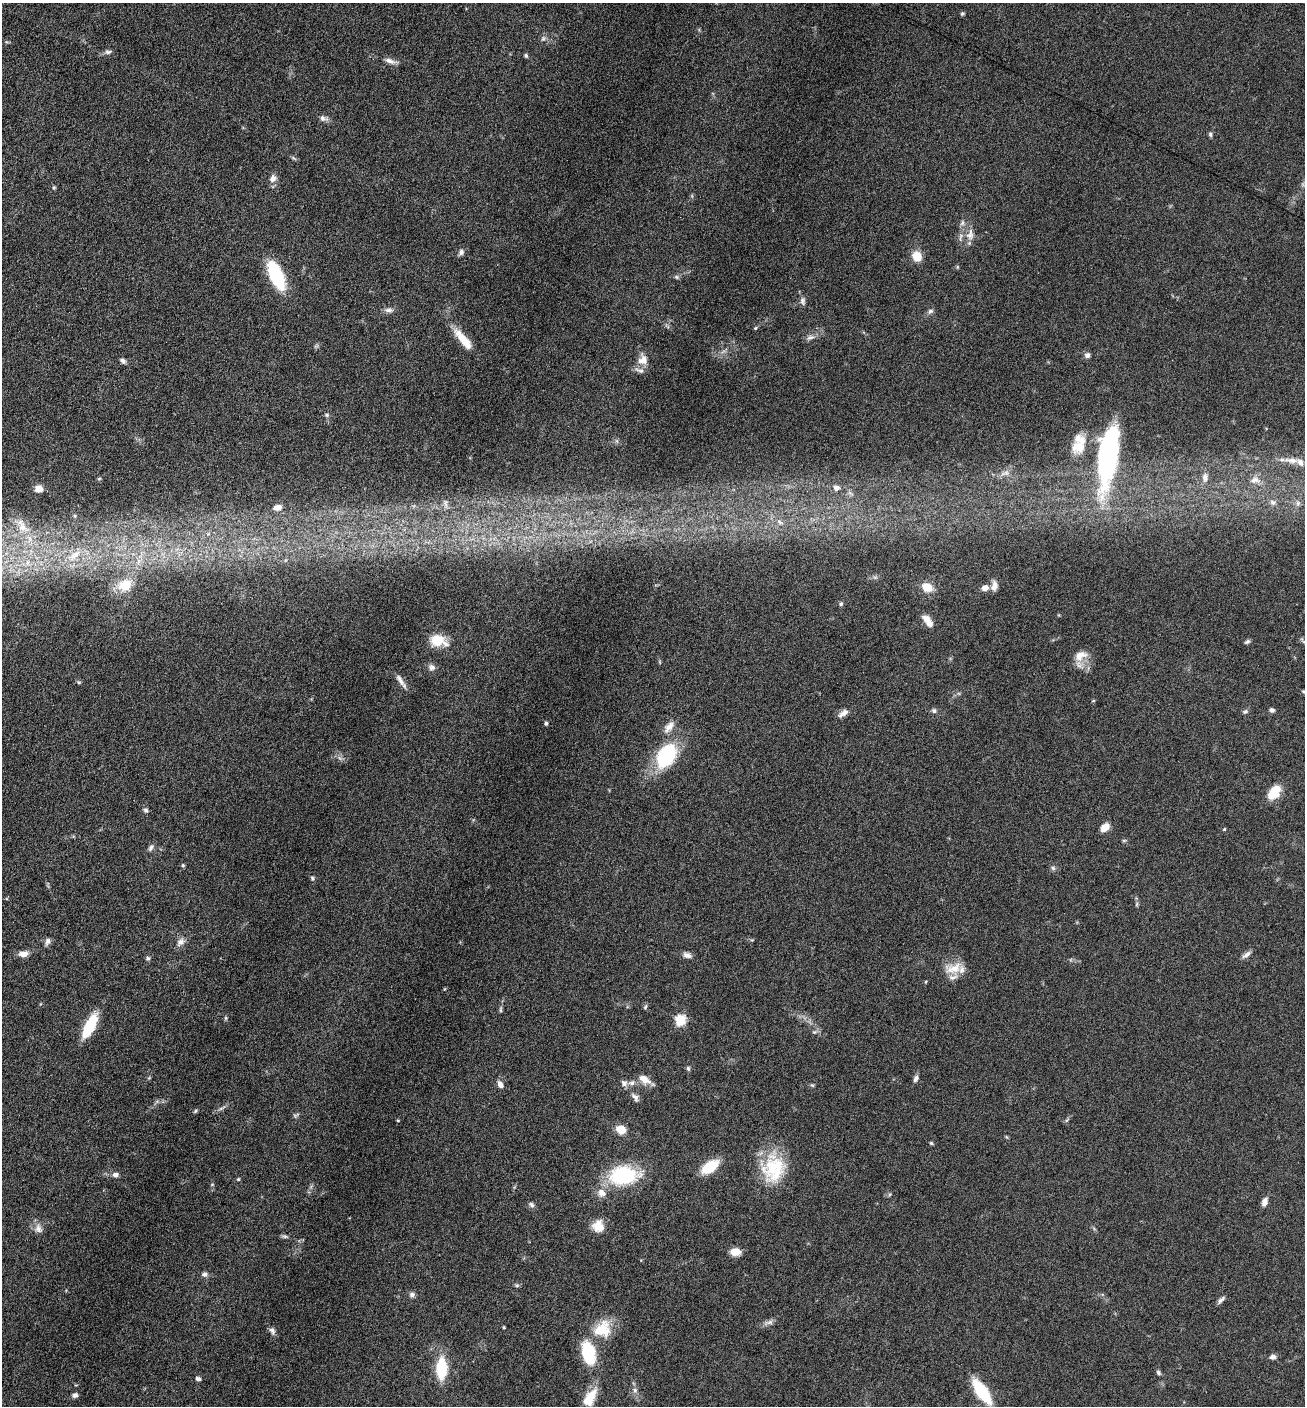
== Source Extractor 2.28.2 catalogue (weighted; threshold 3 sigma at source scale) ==
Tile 11 of 4 x 4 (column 3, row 3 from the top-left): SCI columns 2892-4194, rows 1410-2813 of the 5649 x 5632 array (HDU 1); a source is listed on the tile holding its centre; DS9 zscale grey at full resolution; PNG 1307 x 1408 px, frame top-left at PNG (2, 3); no overlay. Nothing masked; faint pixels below the display range render black.
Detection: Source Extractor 2.28.2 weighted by HDU 2 'WHT'; one run over the whole footprint, this tile lists its part. Background 0.088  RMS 0.0039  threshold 0.0158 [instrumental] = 3 sigma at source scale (4.09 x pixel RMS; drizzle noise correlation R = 1.36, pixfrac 0.8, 0.05/0.05 arcsec/px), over >= 5 px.
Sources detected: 146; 4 inside a brighter object's white glare — not listed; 6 inside a brighter listed object's ellipse — not listed separately; the other 136 listed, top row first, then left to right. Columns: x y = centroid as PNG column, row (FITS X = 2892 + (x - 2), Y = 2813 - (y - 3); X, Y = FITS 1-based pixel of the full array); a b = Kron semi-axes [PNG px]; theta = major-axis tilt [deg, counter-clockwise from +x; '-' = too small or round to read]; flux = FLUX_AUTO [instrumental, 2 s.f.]
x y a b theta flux
962 14 6 5 - 0.54
543 39 8 5 63 0.92
108 52 9 5 1 1
526 56 6 4 -73 0.61
390 61 15 6 -20 1.9
323 118 11 7 -15 1.5
1210 134 7 5 -76 0.67
294 158 8 3 -45 0.52
273 178 10 8 62 2.1
54 188 5 4 - 0.48
962 223 9 5 71 1
970 235 17 10 82 3.6
461 252 8 6 74 1.1
917 256 8 7 - 7.8
957 267 6 4 72 0.39
276 275 32 13 -65 21
676 277 6 5 - 0.64
802 301 10 6 -75 1.2
389 310 12 6 0 1.4
930 311 8 6 33 0.98
755 328 4 4 - 0.39
810 337 12 7 16 1.5
463 339 30 9 -51 7.6
1087 355 7 6 - 1.2
123 360 8 5 -42 1
643 360 14 13 - 3.7
327 415 6 5 - 0.66
1079 446 22 16 50 7.2
1110 452 78 18 83 56
1291 460 24 8 -5 4.1
1005 473 16 5 13 1.6
1205 478 11 8 86 2.1
99 479 6 3 20 0.39
1255 480 14 9 6 2.7
836 488 8 7 - 1.4
38 489 9 9 - 2.6
1273 502 8 6 -50 1.2
445 503 10 6 -80 1.5
1298 503 6 6 - 0.96
278 507 12 8 13 2.5
75 516 5 5 - 0.54
780 522 8 5 -37 0.94
22 526 29 13 -52 8.7
208 534 7 7 - 1.2
74 555 27 11 41 8.7
286 560 6 4 70 0.55
139 561 12 6 52 2.5
27 563 10 6 84 2.1
125 585 13 10 30 10
994 586 12 8 83 2.1
927 587 10 7 -26 6.7
985 588 7 6 - 2.3
841 604 5 5 - 0.68
928 621 17 8 -53 3.2
437 640 15 11 7 8.2
1247 642 8 4 31 0.73
1080 656 19 12 26 4.7
431 667 10 8 -34 1.5
400 680 21 6 -59 2.1
79 682 6 4 -20 0.52
1304 692 9 3 -15 0.63
1093 701 5 3 - 0.33
1272 710 6 5 - 0.99
934 711 7 6 - 0.88
1245 711 7 6 - 0.78
843 713 15 6 35 2.1
546 723 5 4 - 0.56
669 727 18 9 49 2.9
666 756 21 15 61 31
1274 792 18 11 51 7.4
146 810 6 6 - 0.82
1105 827 9 6 42 4
1224 829 4 3 - 0.38
1124 840 6 4 0 0.47
151 848 10 6 59 1.1
183 865 5 4 - 0.53
1053 868 7 5 -47 0.73
312 878 6 5 - 0.62
1137 904 6 4 71 0.51
48 941 10 6 66 1.3
180 942 12 8 40 2.2
23 954 11 7 7 2.5
687 955 11 7 -15 1.6
1246 955 13 6 37 1.5
148 958 6 5 - 0.73
954 968 24 13 12 6.1
645 1007 7 4 60 0.59
501 1009 10 4 86 0.71
226 1018 6 4 -90 0.5
680 1020 6 5 - 27
89 1027 26 10 64 13
814 1032 6 5 - 0.63
688 1068 7 5 -74 0.64
644 1079 17 9 -32 3.6
916 1079 9 6 63 1.1
632 1083 9 7 9 1.7
500 1084 10 6 -65 1.5
812 1085 5 4 - 0.44
635 1097 13 6 -52 1.6
157 1101 7 4 19 0.7
222 1108 13 3 26 1
195 1111 5 4 - 0.48
296 1115 10 5 32 0.69
398 1120 3 3 - 0.37
621 1129 11 9 -25 4.5
931 1143 5 5 - 0.45
710 1167 21 11 34 9.5
774 1168 38 29 77 20
115 1175 7 6 - 1.4
623 1175 28 17 6 30
238 1179 5 4 - 0.43
212 1184 5 3 - 0.34
601 1193 13 10 -47 3.1
1265 1202 10 6 71 2
532 1205 8 6 -46 0.94
598 1226 15 14 - 4.8
38 1229 12 10 -65 2.2
284 1236 9 4 -12 0.74
735 1252 8 6 -4 5.4
205 1274 8 7 - 1.3
517 1285 7 4 1 0.53
412 1295 8 7 - 1.1
1221 1300 12 5 44 1.2
769 1322 14 6 20 1.6
504 1327 4 3 - 0.34
602 1329 24 20 39 11
272 1331 11 7 -62 1.2
588 1354 30 16 -77 16
1273 1357 8 6 11 1.3
441 1368 24 11 90 14
1158 1372 7 5 -59 0.75
198 1379 7 5 -14 0.89
635 1390 8 6 -88 1.2
982 1392 20 8 -55 22
75 1395 7 6 - 1.1
591 1396 20 11 48 6.2
Isophote crosses this tile's border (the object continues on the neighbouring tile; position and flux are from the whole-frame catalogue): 1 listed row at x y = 1304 692